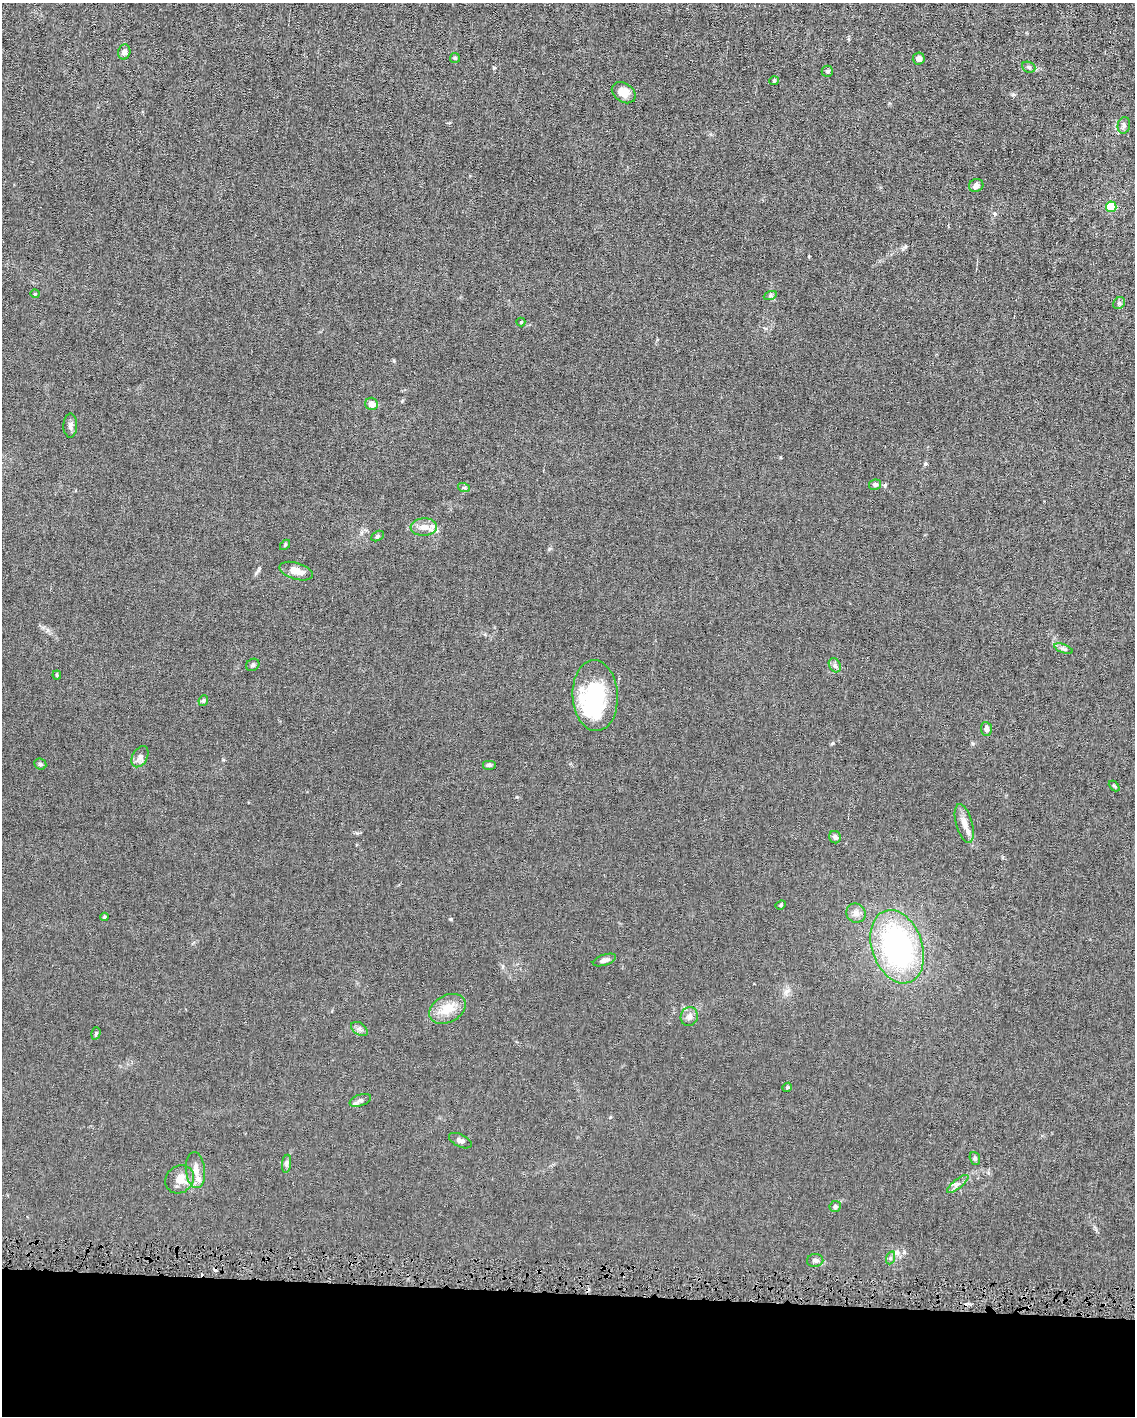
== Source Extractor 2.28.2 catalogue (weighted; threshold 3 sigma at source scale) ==
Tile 10 of 4 x 3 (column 2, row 3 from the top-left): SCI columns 1133-2265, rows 106-1519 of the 4530 x 4563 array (HDU 1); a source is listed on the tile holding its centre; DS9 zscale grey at full resolution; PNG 1137 x 1418 px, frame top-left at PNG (2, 3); each listed source drawn as its Kron ellipse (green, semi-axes under 4 px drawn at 4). Shown black and unused: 9% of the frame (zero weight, under 4 of 8 exposures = <1% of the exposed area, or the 3 px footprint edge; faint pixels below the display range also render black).
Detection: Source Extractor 2.28.2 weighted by HDU 2 'WHT'; one run over the whole footprint, this tile lists its part. Background 0.0156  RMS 0.0023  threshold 0.00958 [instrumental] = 3 sigma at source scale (4.09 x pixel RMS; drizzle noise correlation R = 1.36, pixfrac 0.8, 0.05/0.05 arcsec/px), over >= 5 px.
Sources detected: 58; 1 inside a brighter object's white glare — neither listed nor drawn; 2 inside a brighter listed object's ellipse — not listed separately; the other 55 listed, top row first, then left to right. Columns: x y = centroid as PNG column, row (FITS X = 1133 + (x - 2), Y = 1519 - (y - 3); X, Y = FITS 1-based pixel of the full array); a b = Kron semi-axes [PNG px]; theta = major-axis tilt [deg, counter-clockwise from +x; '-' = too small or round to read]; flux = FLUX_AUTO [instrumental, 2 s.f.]
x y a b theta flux
124 52 7 6 - 0.78
455 58 5 5 - 0.26
919 58 6 6 - 1.1
1029 67 7 5 -22 0.47
827 71 6 5 - 0.47
774 81 5 4 - 0.23
624 93 13 9 -35 2.3
1124 125 8 6 77 0.55
976 185 7 6 - 0.76
1111 207 5 5 - 13
35 294 4 4 - 0.2
770 296 6 4 19 0.35
1119 303 6 5 - 0.42
521 322 4 4 - 0.27
371 404 6 6 - 1.6
70 426 12 7 89 0.78
875 485 6 5 - 0.72
464 488 6 3 -18 0.26
424 527 13 8 3 1.8
378 536 7 4 28 0.38
285 545 6 3 46 0.23
296 571 17 8 -17 2.5
1063 649 10 3 -21 0.42
253 665 7 6 - 0.39
835 665 7 5 -60 0.56
57 675 4 4 - 0.24
595 696 35 22 -87 19
203 700 5 5 - 0.38
986 729 7 5 -84 0.97
140 757 11 7 61 0.9
40 764 6 5 - 0.46
489 765 7 5 0 0.39
1114 786 6 3 -44 0.25
964 824 20 8 -74 1.9
835 837 6 5 - 0.67
781 905 5 4 - 0.27
856 913 10 9 - 1.2
104 917 4 4 - 0.24
897 947 38 25 -71 41
604 960 12 5 19 0.8
447 1009 19 13 28 3.9
689 1016 9 8 - 1
359 1029 9 6 -36 0.64
96 1033 6 4 73 0.32
787 1087 5 4 - 0.28
360 1100 11 5 19 0.72
460 1141 12 6 -26 0.77
975 1158 6 5 - 0.36
287 1164 9 4 82 0.54
195 1170 18 9 -84 2.1
180 1179 15 13 45 2.5
958 1184 13 4 38 0.89
835 1207 6 5 - 0.44
890 1258 7 4 71 0.38
815 1260 8 6 10 0.61
Unlisted compact peaks at least as high as the median listed source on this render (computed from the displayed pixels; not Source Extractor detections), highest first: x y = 451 919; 925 464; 904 1252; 833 743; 494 68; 885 485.